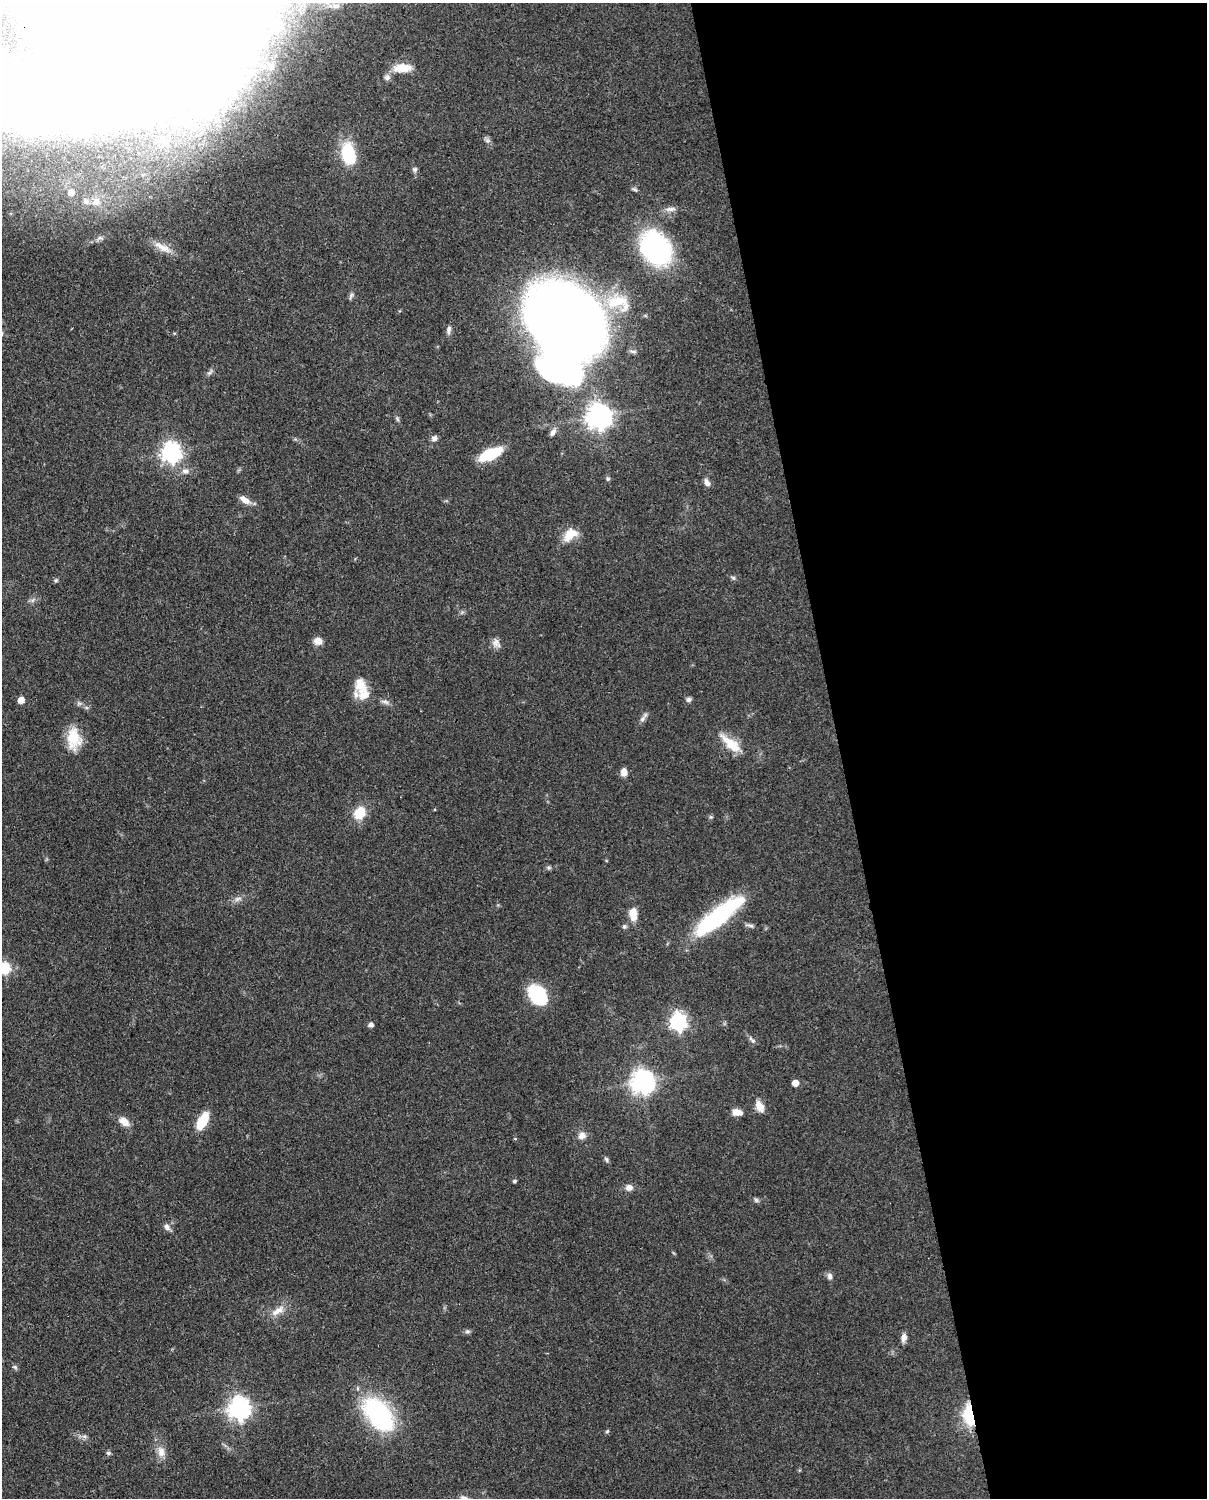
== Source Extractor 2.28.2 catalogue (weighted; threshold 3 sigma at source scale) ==
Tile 8 of 4 x 3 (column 4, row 2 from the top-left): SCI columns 3706-4910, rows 1763-3258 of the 5002 x 4908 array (HDU 1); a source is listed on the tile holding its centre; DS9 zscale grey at full resolution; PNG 1209 x 1500 px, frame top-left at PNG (2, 3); no overlay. Shown black and unused: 30% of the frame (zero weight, under 3 of 4 exposures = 7% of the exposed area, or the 3 px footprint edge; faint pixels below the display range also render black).
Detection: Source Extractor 2.28.2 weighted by HDU 2 'WHT'; one run over the whole footprint, this tile lists its part. Background 0.101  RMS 0.004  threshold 0.0182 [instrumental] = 3 sigma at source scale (4.5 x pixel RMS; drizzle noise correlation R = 1.50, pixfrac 1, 0.05/0.05 arcsec/px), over >= 5 px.
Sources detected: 104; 17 inside a brighter object's white glare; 1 cosmic-ray / hot-pixel residue — not listed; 3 inside a brighter listed object's ellipse — not listed separately; the other 83 listed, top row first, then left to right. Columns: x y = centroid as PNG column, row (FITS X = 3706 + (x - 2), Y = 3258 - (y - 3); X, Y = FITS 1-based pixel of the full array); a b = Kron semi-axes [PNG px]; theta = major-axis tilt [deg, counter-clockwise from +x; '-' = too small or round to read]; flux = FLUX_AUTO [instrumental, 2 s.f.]
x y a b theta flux
336 6 13 7 0 2.6
278 25 6 4 65 1.3
271 67 7 6 - 0.94
402 68 22 9 3 6.6
387 77 8 7 - 1.4
28 107 68 35 2 70
487 140 8 6 0 1.1
166 143 8 6 -13 1.6
348 154 18 11 -73 25
415 169 7 6 - 1
635 189 9 5 -32 0.88
71 192 7 7 - 3.2
85 201 9 8 - 1.9
96 202 11 10 - 3.8
670 209 16 6 6 2.2
100 238 6 4 -17 0.75
163 247 28 9 -28 5
656 248 33 24 -57 74
351 296 9 5 65 0.96
617 301 35 18 8 15
564 319 57 41 -36 700
449 330 11 6 82 1.6
210 372 11 4 51 1.1
599 416 8 8 - 420
397 419 7 4 -88 0.68
553 432 12 7 59 1.8
434 438 7 7 - 1.6
171 452 8 7 - 220
491 454 23 10 24 18
185 471 10 8 -8 2.2
608 479 7 5 0 0.73
707 482 10 7 -63 1.8
244 500 14 7 -35 3.3
570 535 21 12 40 6.8
733 578 7 5 -22 0.78
56 580 5 5 - 0.62
318 641 10 8 -13 3.3
496 643 14 9 -50 2.3
364 694 19 16 -77 6.9
21 700 5 5 - 4.8
689 700 7 5 1 1.2
385 702 12 5 -17 1.5
642 719 11 6 50 1.5
74 739 27 16 -89 11
731 744 30 10 -41 9.8
624 772 8 6 -82 3
360 813 15 12 56 8.6
711 817 5 5 - 0.64
549 868 6 5 - 0.74
238 899 12 6 12 1.8
632 912 12 9 59 4
718 916 57 14 39 54
750 925 14 3 -6 1.1
624 926 7 5 89 0.81
4 968 6 6 - 40
538 994 20 18 -40 22
678 1022 7 7 - 140
371 1025 5 5 - 1.8
752 1040 12 5 -41 1.2
643 1082 8 8 - 350
795 1083 5 5 - 4.6
759 1106 14 9 -66 3.9
737 1112 11 7 -9 3.7
202 1121 15 7 61 15
124 1122 16 9 -35 3.7
582 1135 11 10 - 2.6
515 1139 5 3 - 0.33
606 1160 9 5 -72 0.84
514 1181 5 4 - 0.66
629 1187 9 8 - 2.4
756 1200 6 6 - 0.82
167 1227 10 7 -49 1.7
830 1276 9 7 -83 1.5
278 1311 22 9 33 4.4
467 1331 8 6 0 0.94
904 1337 10 6 81 2.4
15 1367 7 5 -44 0.8
239 1408 8 8 - 280
378 1414 48 27 -51 48
969 1415 22 11 -84 18
607 1431 6 4 44 0.57
84 1436 7 6 - 1.1
161 1452 15 10 -72 3.8
Overlapping masked pixels (flux is a lower limit): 2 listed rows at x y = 564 319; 969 1415
Isophote crosses this tile's border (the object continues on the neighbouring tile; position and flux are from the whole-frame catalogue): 3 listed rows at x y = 336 6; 28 107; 4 968